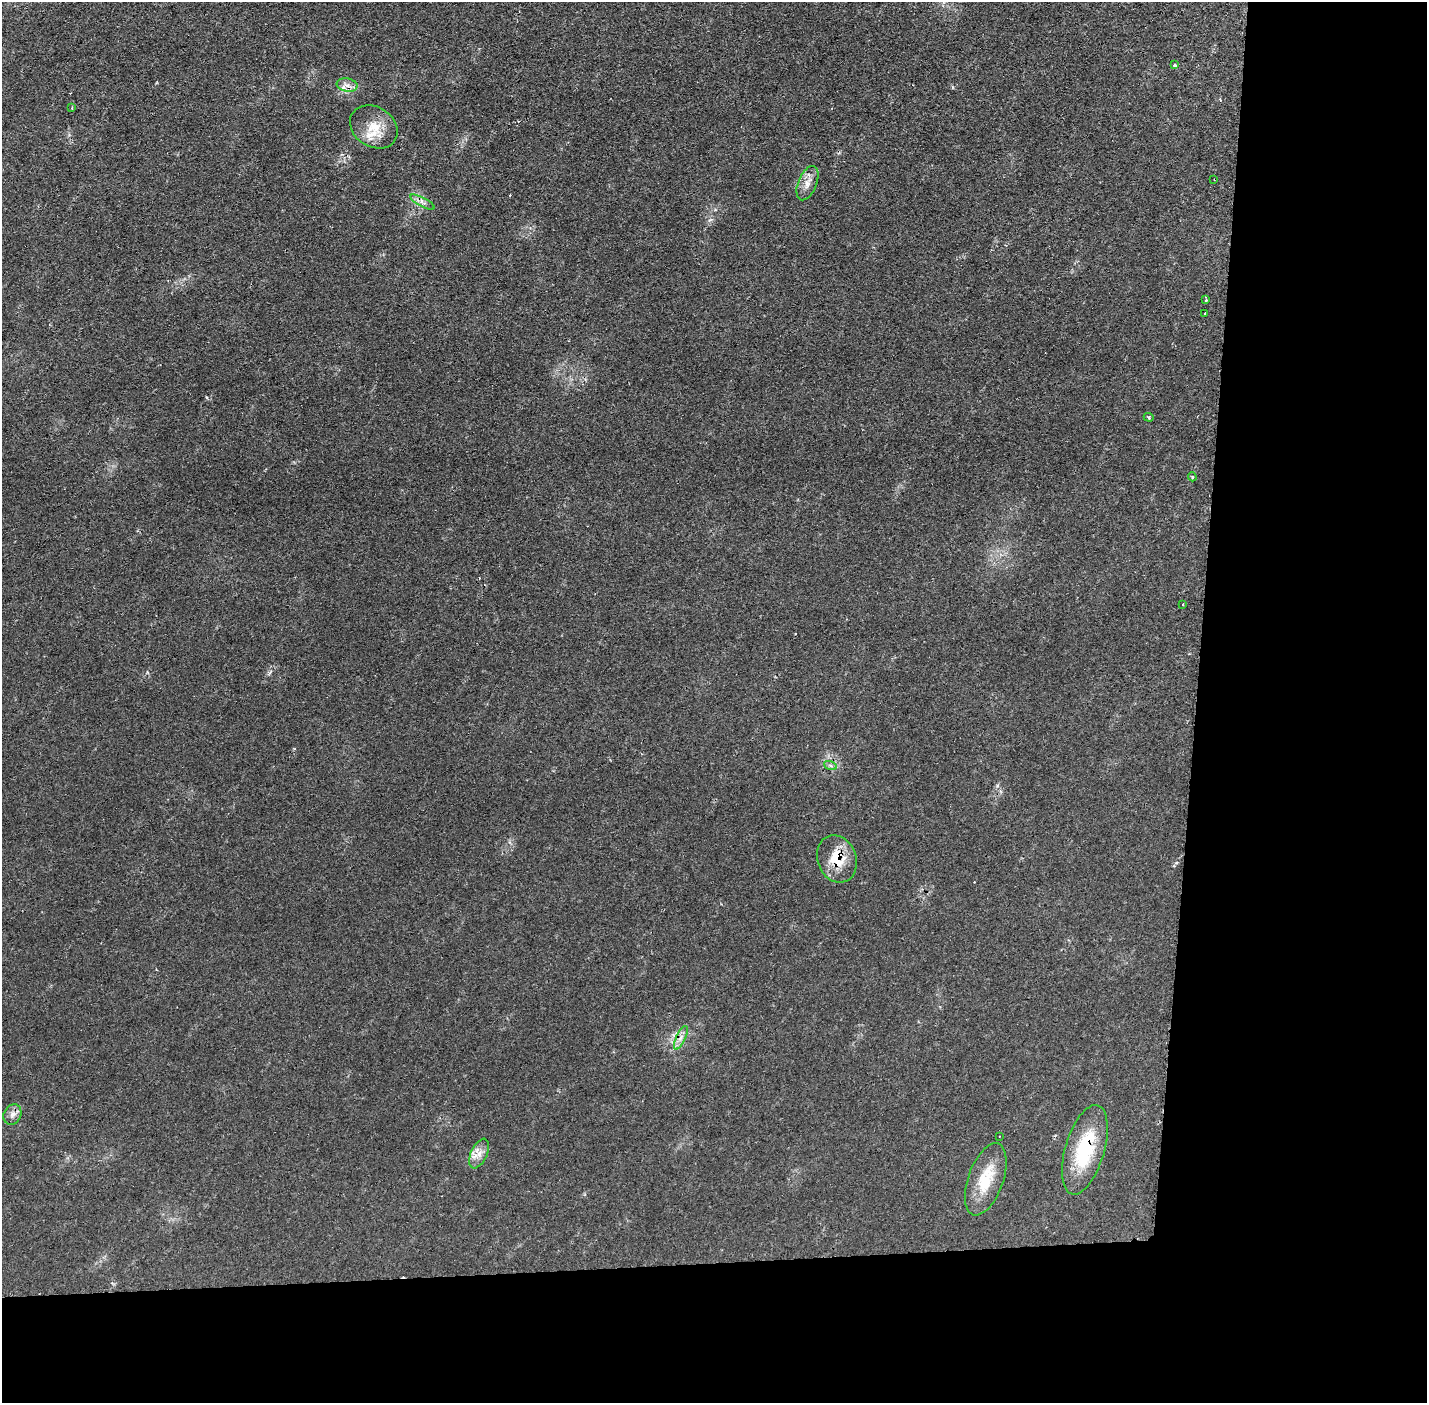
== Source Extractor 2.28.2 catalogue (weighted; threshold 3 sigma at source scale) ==
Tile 9 of 3 x 3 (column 3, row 3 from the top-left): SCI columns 2851-4275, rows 51-1451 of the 4275 x 4309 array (HDU 1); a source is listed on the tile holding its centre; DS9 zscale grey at full resolution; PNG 1429 x 1405 px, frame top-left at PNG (2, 2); each listed source drawn as its Kron ellipse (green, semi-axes under 4 px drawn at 4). Shown black and unused: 24% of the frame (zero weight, under 2 of 3 exposures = <1% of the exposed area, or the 3 px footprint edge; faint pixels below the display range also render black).
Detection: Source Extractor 2.28.2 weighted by HDU 2 'WHT'; one run over the whole footprint, this tile lists its part. Background 0.0702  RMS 0.0062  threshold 0.0277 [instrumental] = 3 sigma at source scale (4.5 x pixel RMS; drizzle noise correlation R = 1.50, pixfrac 1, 0.05/0.05 arcsec/px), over >= 5 px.
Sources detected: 24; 3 cosmic-ray / hot-pixel residue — neither listed nor drawn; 1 inside a brighter listed object's ellipse — not listed separately; the other 20 listed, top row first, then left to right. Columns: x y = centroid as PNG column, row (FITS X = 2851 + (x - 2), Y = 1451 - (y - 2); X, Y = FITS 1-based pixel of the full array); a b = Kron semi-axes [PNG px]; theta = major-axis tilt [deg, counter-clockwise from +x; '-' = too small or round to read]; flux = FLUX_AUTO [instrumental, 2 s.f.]
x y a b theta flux
1175 65 4 3 - 1.5
347 85 10 6 -10 3.6
72 108 3 3 - 0.73
374 127 25 20 -33 14
1214 180 2 2 - 0.39
807 183 18 9 68 5.4
422 202 13 4 -28 2.8
1206 300 3 3 - 1.2
1205 314 3 2 - 0.94
1149 417 5 4 - 0.84
1192 477 4 4 - 0.73
1183 604 3 2 - 0.91
830 765 6 4 -19 1.3
837 859 24 19 -69 18
681 1038 13 4 65 3.1
12 1114 10 8 62 3.4
999 1136 2 2 - 0.51
1085 1150 46 19 73 41
479 1154 16 8 65 5.5
986 1179 38 17 70 22
Overlapping masked pixels (flux is a lower limit): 3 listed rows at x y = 347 85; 837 859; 1085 1150